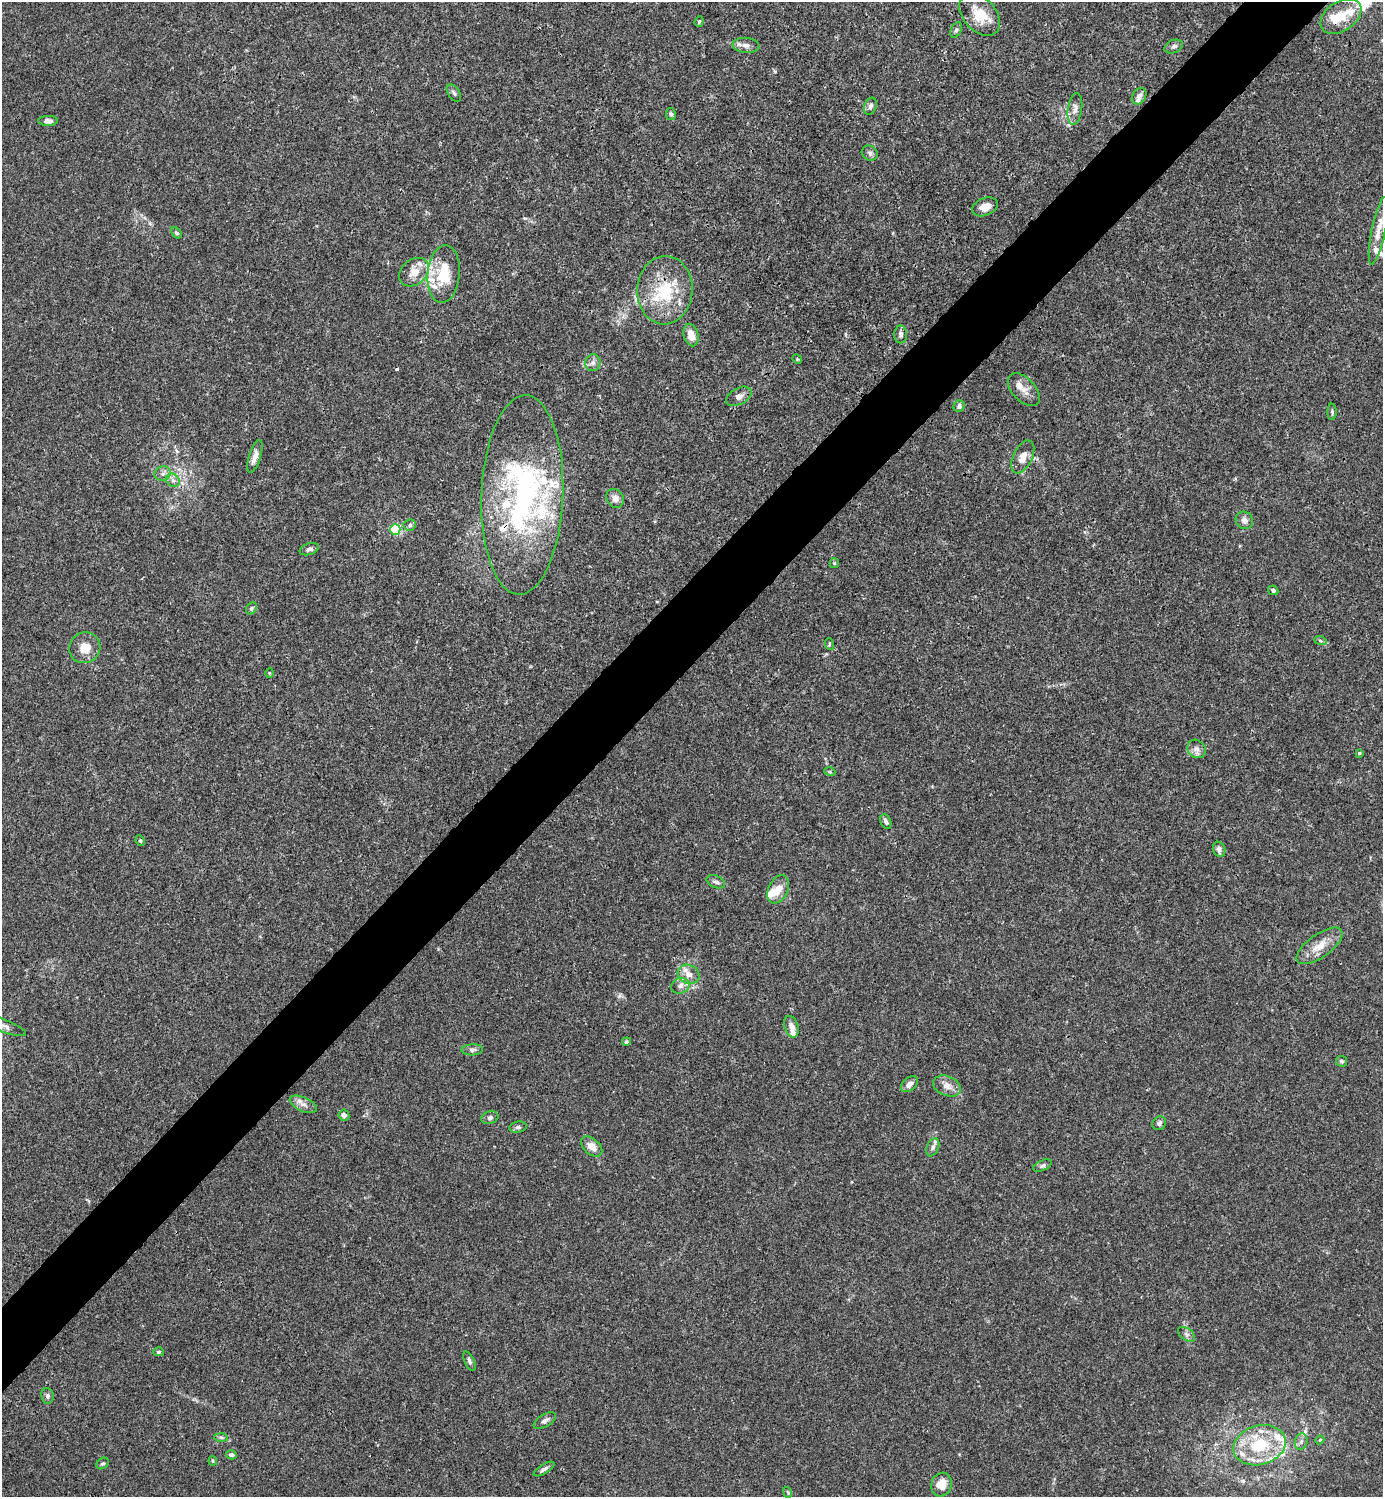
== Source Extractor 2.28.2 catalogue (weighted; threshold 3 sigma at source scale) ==
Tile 10 of 4 x 4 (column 2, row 3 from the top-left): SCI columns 1681-3061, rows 1495-2989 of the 5981 x 5982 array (HDU 1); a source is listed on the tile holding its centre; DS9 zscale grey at full resolution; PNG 1385 x 1499 px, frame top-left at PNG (2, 2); each listed source drawn as its Kron ellipse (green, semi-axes under 4 px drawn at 4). Shown black and unused: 5% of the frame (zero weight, under 3 of 4 exposures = <1% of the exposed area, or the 3 px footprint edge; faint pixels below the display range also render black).
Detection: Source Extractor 2.28.2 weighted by HDU 2 'WHT'; one run over the whole footprint, this tile lists its part. Background 0.0149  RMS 0.0021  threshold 0.00953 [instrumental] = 3 sigma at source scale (4.5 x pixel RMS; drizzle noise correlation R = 1.50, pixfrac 1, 0.05/0.05 arcsec/px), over >= 5 px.
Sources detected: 109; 1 inside a brighter object's white glare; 1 cosmic-ray / hot-pixel residue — neither listed nor drawn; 22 inside a brighter listed object's ellipse — not listed separately; the other 85 listed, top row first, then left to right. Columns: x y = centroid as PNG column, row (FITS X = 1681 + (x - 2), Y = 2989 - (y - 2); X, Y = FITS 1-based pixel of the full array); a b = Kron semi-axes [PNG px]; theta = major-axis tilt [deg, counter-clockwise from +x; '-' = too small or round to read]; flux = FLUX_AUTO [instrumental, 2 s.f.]
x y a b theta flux
980 15 24 16 -48 4.6
1341 16 22 14 34 4.5
699 21 5 4 - 0.3
956 30 8 5 66 0.46
746 45 13 7 -5 1.2
1173 46 9 6 25 0.72
454 93 10 5 -55 0.52
1139 96 9 6 57 0.87
870 106 9 6 71 0.72
1075 109 16 7 82 1.2
671 114 6 5 - 0.4
48 121 10 5 1 0.89
870 153 8 7 - 0.59
985 207 13 8 21 1.9
1378 231 34 7 78 2.5
176 233 6 4 -42 0.33
414 272 16 12 39 2.7
444 274 29 16 85 7.1
665 290 34 27 86 11
901 334 9 6 90 0.73
691 335 11 7 -74 2.2
797 359 5 4 - 0.22
593 363 8 7 - 0.82
1024 390 20 11 -47 2.1
739 396 14 8 28 1.2
959 406 6 5 - 0.58
1332 412 8 4 -90 0.33
255 456 17 6 72 1.5
1023 457 18 9 64 2.2
163 474 8 7 - 0.85
173 480 7 6 - 0.72
522 495 100 41 88 52
615 498 10 8 -58 1.3
1244 520 9 8 - 0.98
410 525 6 5 - 0.44
395 529 5 5 - 15
309 549 10 5 17 0.7
834 563 5 4 - 0.27
1273 590 5 4 - 0.46
251 608 6 5 - 0.34
1320 640 6 4 -20 0.32
829 644 6 4 -73 0.26
85 648 16 15 - 3.2
269 673 5 3 - 0.18
1196 749 10 8 -46 0.97
1359 753 3 3 - 0.23
830 772 5 3 - 0.23
886 822 8 5 -65 0.67
140 841 5 4 - 0.28
1219 849 8 6 -67 0.79
716 882 10 6 -22 0.63
778 889 15 9 65 2.4
1320 946 27 11 36 3.3
689 974 11 9 -25 1.7
680 986 9 7 20 1.1
4 1026 23 6 -21 1.6
791 1027 11 6 -71 1.3
626 1042 4 4 - 0.41
472 1050 11 5 3 0.63
1341 1061 6 5 - 0.5
909 1084 10 6 41 1.3
947 1086 14 9 -23 1.6
303 1104 14 7 -25 1.2
344 1115 6 5 - 0.71
490 1118 8 6 18 0.54
1159 1123 7 6 - 0.56
518 1127 9 5 9 0.45
592 1147 12 7 -42 2
933 1147 9 6 67 0.7
1043 1165 10 5 24 0.48
1187 1334 10 6 -37 0.67
158 1352 5 4 - 0.32
469 1361 10 5 -64 0.51
48 1396 8 6 -83 0.53
545 1420 12 6 31 0.77
221 1437 7 4 -2 0.4
1320 1440 4 4 - 0.25
1301 1442 8 6 74 0.7
1260 1445 26 19 16 11
231 1455 5 4 - 0.54
213 1461 4 4 - 0.25
103 1464 7 5 39 0.38
544 1469 12 4 31 0.62
941 1484 12 10 72 2.8
788 1492 6 3 -69 0.21
Overlapping masked pixels (flux is a lower limit): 2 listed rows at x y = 665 290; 522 495
Isophote crosses this tile's border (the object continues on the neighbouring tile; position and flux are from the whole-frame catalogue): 1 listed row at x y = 4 1026